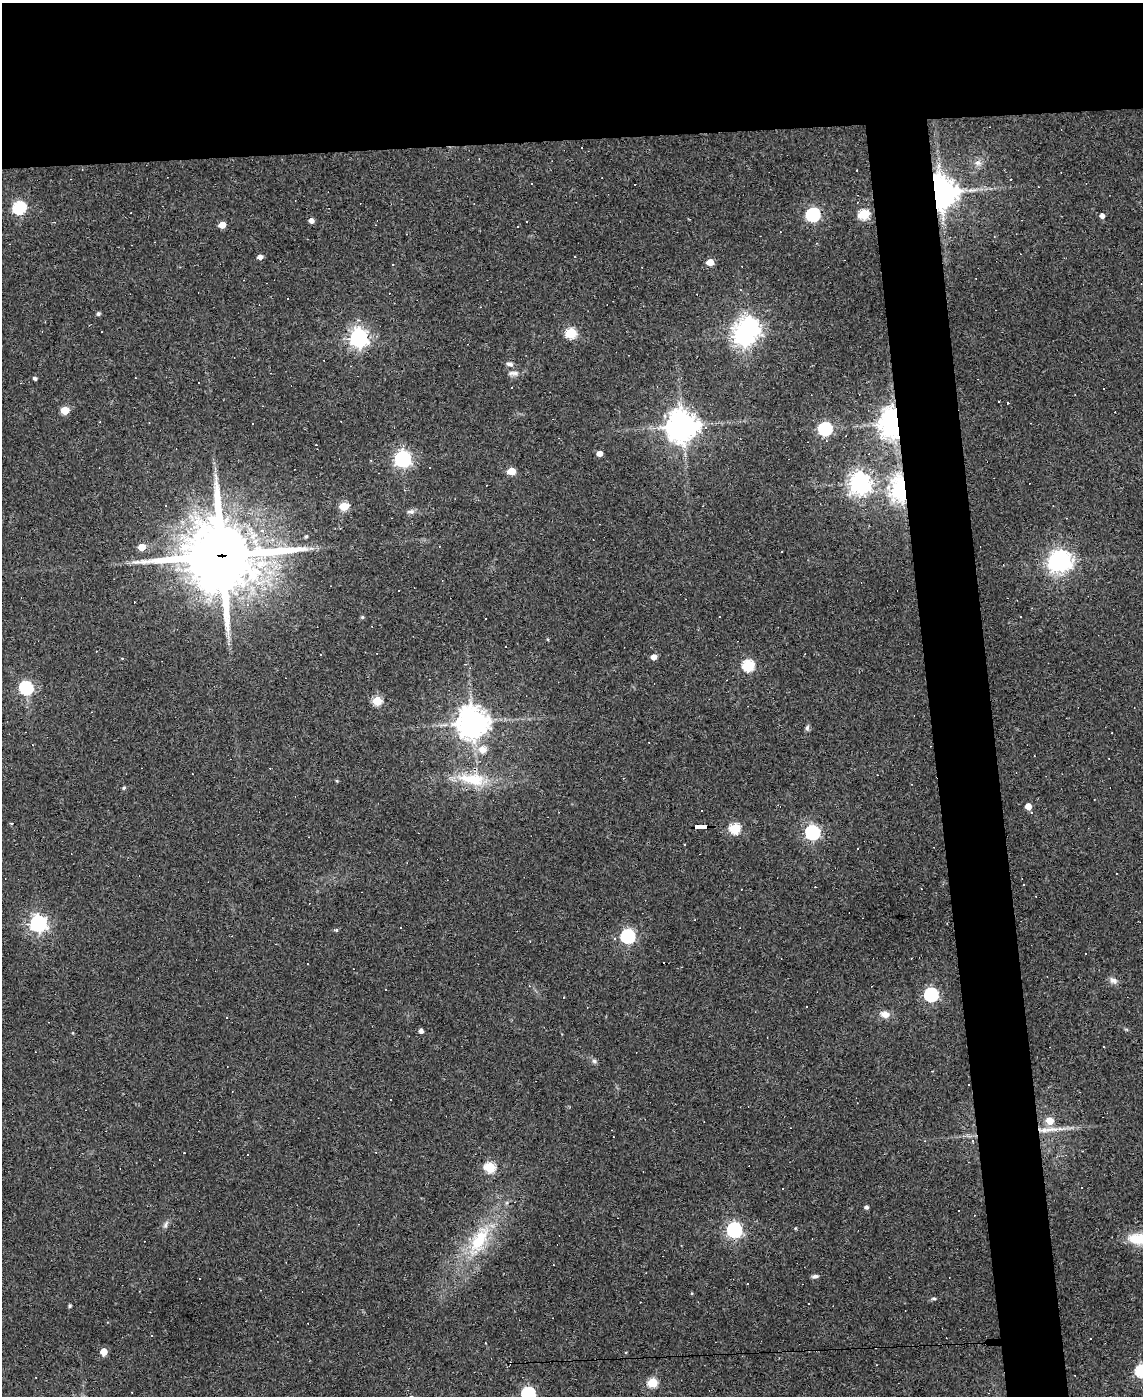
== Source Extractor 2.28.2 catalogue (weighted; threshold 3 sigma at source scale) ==
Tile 2 of 4 x 3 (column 2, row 1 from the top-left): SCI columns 1142-2282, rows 3020-4413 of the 4564 x 4539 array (HDU 1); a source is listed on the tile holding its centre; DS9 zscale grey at full resolution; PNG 1145 x 1398 px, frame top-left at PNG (2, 3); no overlay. Shown black and unused: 15% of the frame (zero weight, under 3 of 4 exposures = <1% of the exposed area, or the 3 px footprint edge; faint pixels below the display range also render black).
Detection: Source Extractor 2.28.2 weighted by HDU 2 'WHT'; one run over the whole footprint, this tile lists its part. Background 0.0831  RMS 0.0059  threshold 0.0265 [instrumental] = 3 sigma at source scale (4.5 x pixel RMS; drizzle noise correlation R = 1.50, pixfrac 1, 0.05/0.05 arcsec/px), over >= 5 px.
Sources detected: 155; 3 inside a brighter object's white glare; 58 cosmic-ray / hot-pixel residue — not listed; the other 94 listed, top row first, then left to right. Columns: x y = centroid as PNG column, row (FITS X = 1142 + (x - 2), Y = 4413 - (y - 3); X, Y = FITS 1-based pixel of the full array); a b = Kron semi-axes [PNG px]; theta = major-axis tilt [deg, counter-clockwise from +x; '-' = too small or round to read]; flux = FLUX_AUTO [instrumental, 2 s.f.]
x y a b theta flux
582 147 3 3 - 5.5
978 163 9 7 -11 2.6
857 170 2 2 - 0.47
1010 180 3 2 - 0.53
532 183 3 3 - 0.98
941 192 9 8 - 1000
19 207 6 6 - 75
813 214 6 6 - 110
864 214 6 5 - 39
1102 216 4 4 - 2.9
311 221 5 4 - 3.1
222 225 5 5 - 8.5
817 243 3 3 - 0.58
260 257 6 4 14 2.7
710 262 5 5 - 11
393 265 3 2 - 0.85
98 314 5 4 - 1.2
571 333 6 5 - 41
744 335 8 7 - 360
359 338 7 7 - 290
510 364 9 5 -16 1.7
513 373 16 6 -3 2.6
35 378 4 4 - 1.3
198 383 2 2 - 0.43
998 401 2 2 - 0.43
65 410 5 5 - 16
893 423 8 7 - 760
682 426 10 9 - 810
825 429 6 6 - 87
316 445 2 2 - 0.34
599 454 5 4 - 4
403 459 7 6 - 210
511 471 5 5 - 15
860 483 7 7 - 410
902 489 7 6 - 500
344 506 5 5 - 24
410 512 12 6 4 2.1
263 531 3 3 - 3.3
306 536 5 4 - 0.92
142 547 5 5 - 9.8
222 556 27 25 -4 3900
1061 561 7 6 - 310
362 617 5 4 - 0.76
720 617 2 2 - 0.49
1021 617 2 2 - 0.45
320 655 3 2 - 0.55
654 657 5 4 - 4.6
122 658 4 3 - 0.43
748 665 6 6 - 55
26 688 6 6 - 86
377 701 5 5 - 25
472 723 10 10 - 820
807 728 8 5 73 1.3
483 749 12 11 - 6.5
472 779 41 17 -8 25
124 788 4 4 - 1
1028 806 5 5 - 7.9
12 823 4 3 - 0.78
700 826 13 3 2 100
735 828 6 5 - 43
812 832 6 6 - 130
858 848 3 2 - 0.44
38 923 7 6 - 210
336 930 4 4 - 0.82
628 936 6 6 - 110
1085 954 3 2 - 0.48
1113 981 10 7 -15 2.5
931 995 6 6 - 98
885 1014 10 8 -15 4.8
421 1031 4 4 - 2.3
594 1061 7 6 - 1.3
932 1071 3 3 - 0.39
1050 1121 5 5 - 13
1045 1130 22 6 2 6.7
973 1141 4 3 - 0.78
184 1153 3 2 - 0.69
490 1167 6 5 - 44
782 1188 3 2 - 0.52
866 1207 4 4 - 1.7
166 1224 12 5 67 1.8
795 1228 4 3 - 0.59
734 1230 6 6 - 160
1138 1239 21 11 -7 16
479 1240 43 19 61 34
815 1276 8 5 16 1.6
747 1283 2 2 - 0.53
934 1298 6 4 4 0.93
809 1304 3 2 - 0.86
70 1306 5 4 - 0.75
152 1336 3 2 - 0.87
103 1352 5 5 - 10
1141 1371 6 6 - 75
652 1383 5 5 - 33
528 1393 6 6 - 90
Overlapping masked pixels (flux is a lower limit): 5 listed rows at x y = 941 192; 893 423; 902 489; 222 556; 700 826
Isophote crosses this tile's border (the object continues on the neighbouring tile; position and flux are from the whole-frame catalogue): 3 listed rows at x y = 1138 1239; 1141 1371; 528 1393